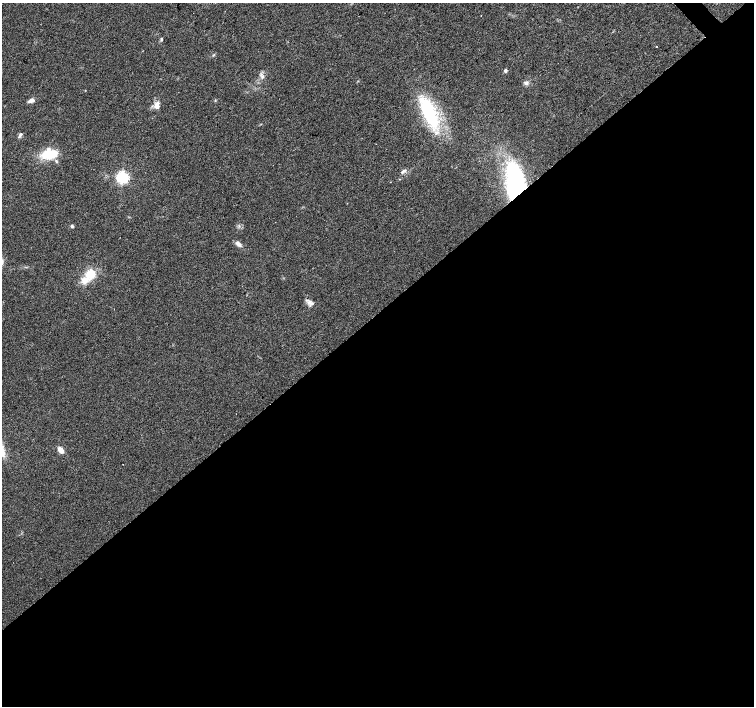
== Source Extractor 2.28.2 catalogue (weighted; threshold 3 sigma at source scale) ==
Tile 15 of 4 x 4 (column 3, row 4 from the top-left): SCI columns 3008-4510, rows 148-1554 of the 6019 x 5987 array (HDU 1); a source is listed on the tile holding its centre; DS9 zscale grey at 2 x 2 block average (1 PNG px = mean of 2 x 2 image px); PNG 756 x 708 px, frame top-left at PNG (2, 3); no overlay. Shown black and unused: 56% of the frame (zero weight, under 2 of 3 exposures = <1% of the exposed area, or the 3 px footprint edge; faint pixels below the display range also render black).
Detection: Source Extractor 2.28.2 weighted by HDU 2 'WHT'; one run over the whole footprint, this tile lists its part. Background 0.0274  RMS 0.0063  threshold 0.0286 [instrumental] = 3 sigma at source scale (4.5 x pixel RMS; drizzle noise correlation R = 1.50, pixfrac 1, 0.0396/0.0396 arcsec/px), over >= 5 px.
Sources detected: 22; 2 cosmic-ray / hot-pixel residue — not listed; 1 inside a brighter listed object's ellipse — not listed separately; the other 19 listed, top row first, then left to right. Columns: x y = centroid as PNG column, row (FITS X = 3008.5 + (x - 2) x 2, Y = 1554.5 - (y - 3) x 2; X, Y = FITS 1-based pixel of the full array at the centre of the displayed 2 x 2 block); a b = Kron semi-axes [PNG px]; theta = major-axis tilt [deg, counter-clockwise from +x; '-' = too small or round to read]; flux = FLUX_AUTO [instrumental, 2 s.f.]
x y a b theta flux
161 39 4 3 - 1.7
657 47 2 2 - 2.1
505 71 3 2 - 6.1
262 77 5 3 - 3.4
526 83 5 5 - 4.3
31 100 7 4 24 6.9
157 105 9 6 79 9.8
429 113 38 14 -67 110
20 135 5 4 - 2.9
50 154 15 7 9 45
403 171 7 3 36 4.6
122 177 4 3 - 330
515 183 36 15 -82 230
72 226 4 4 - 2.3
238 244 8 5 -34 5.7
91 274 3 3 - 110
85 280 11 7 46 15
310 303 12 4 -29 5.8
60 450 6 4 -52 11
Overlapping masked pixels (flux is a lower limit): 1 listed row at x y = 515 183